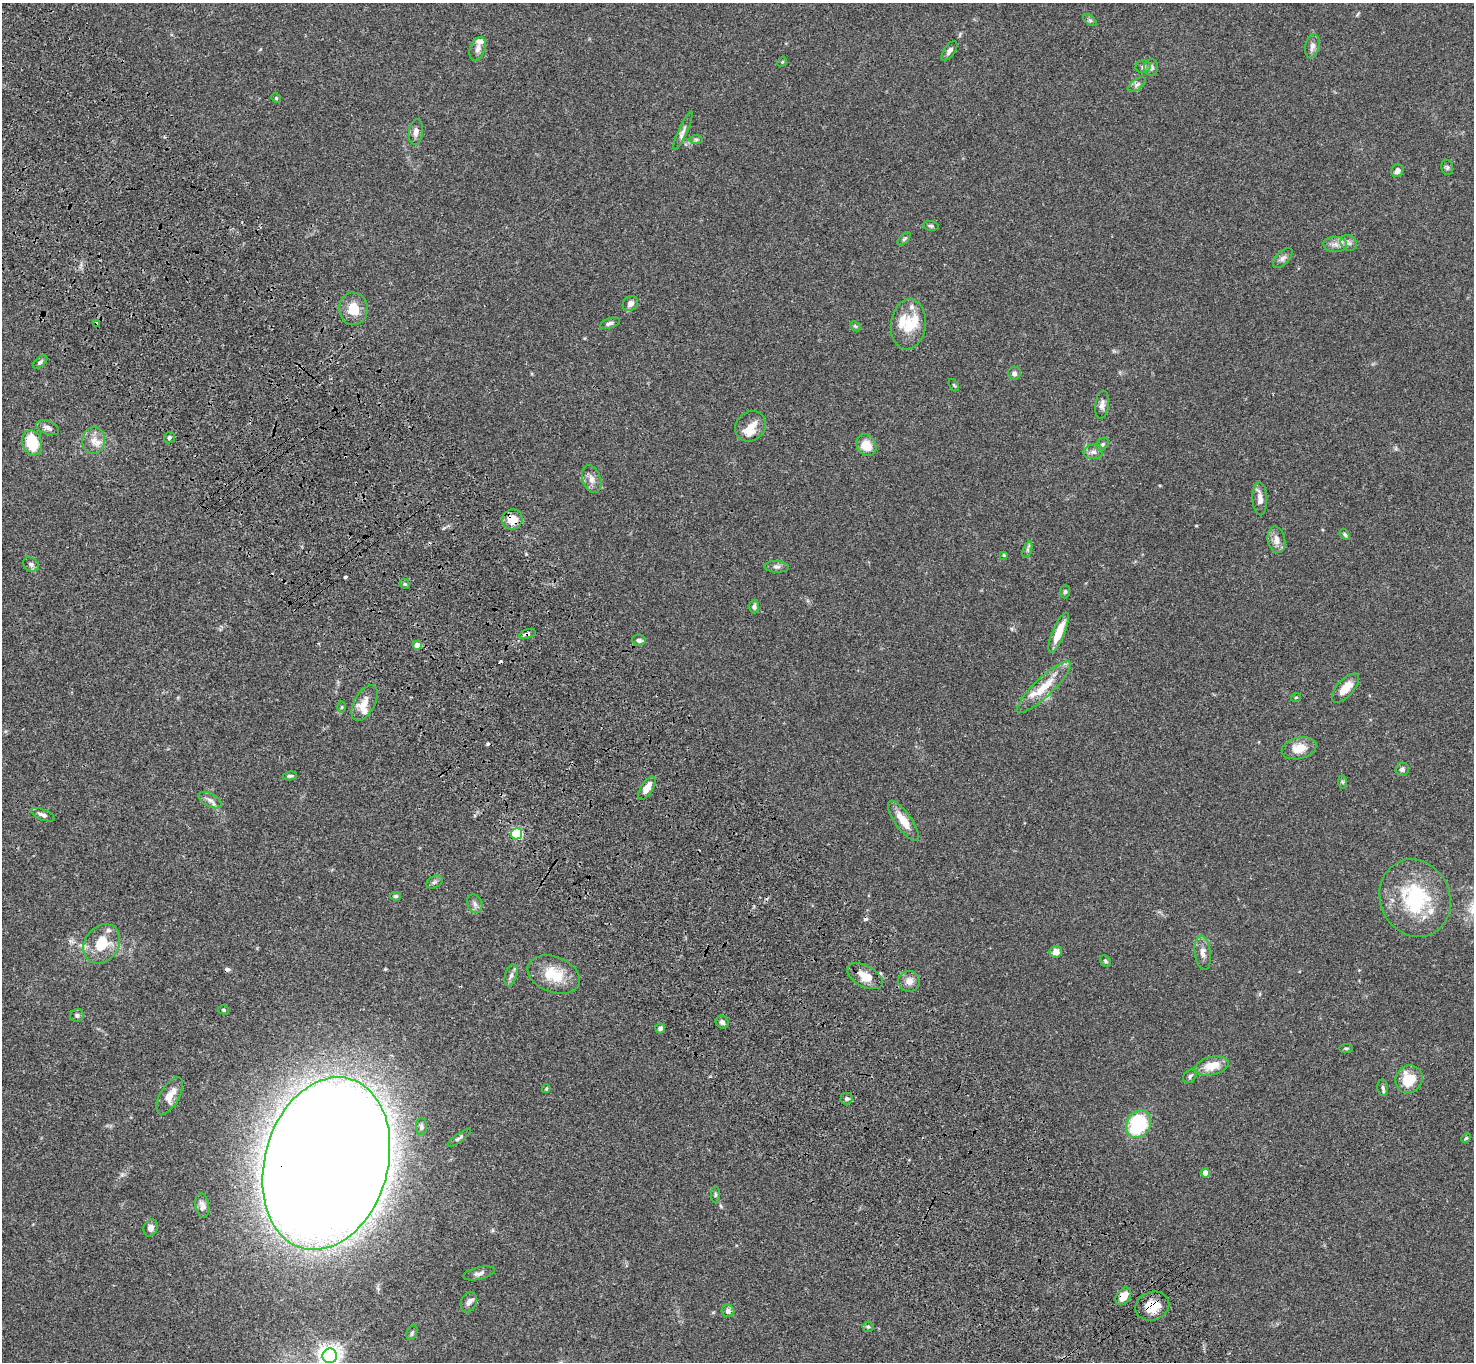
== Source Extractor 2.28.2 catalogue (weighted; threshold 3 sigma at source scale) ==
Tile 11 of 4 x 4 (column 3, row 3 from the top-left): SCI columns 3048-4519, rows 1741-3100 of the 6094 x 6064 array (HDU 1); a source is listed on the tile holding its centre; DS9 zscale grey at full resolution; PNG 1476 x 1364 px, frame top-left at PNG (2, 3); each listed source drawn as its Kron ellipse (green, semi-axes under 4 px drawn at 4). Shown black and unused: <1% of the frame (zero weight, under 3 of 4 exposures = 6% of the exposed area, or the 3 px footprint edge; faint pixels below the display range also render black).
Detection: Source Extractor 2.28.2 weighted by HDU 2 'WHT'; one run over the whole footprint, this tile lists its part. Background 0.0621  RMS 0.0055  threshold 0.0245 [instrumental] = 3 sigma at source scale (4.5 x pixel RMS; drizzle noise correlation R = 1.50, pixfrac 1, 0.05/0.05 arcsec/px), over >= 5 px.
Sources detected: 124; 6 cosmic-ray / hot-pixel residue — neither listed nor drawn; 10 inside a brighter listed object's ellipse — not listed separately; the other 108 listed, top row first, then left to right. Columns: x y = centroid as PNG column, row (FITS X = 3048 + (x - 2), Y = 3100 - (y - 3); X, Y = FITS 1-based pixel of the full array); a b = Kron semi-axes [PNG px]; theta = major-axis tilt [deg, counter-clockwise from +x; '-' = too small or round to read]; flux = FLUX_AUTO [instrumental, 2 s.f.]
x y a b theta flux
1090 20 8 4 -37 1
1312 46 12 7 78 2.6
478 49 12 7 70 2.6
949 51 11 5 55 1.8
782 62 5 4 - 0.54
1143 67 7 6 - 1.3
1151 67 8 7 - 2.2
1137 85 10 5 36 1.7
276 98 5 4 - 0.58
683 131 21 4 66 2.1
416 132 13 7 83 2.9
696 139 7 4 -1 0.9
1447 167 8 5 -75 0.95
1397 171 6 6 - 2
931 226 8 5 -9 1
904 239 8 4 45 0.92
1349 243 8 7 - 2
1335 244 12 7 -1 3.2
1283 258 12 6 45 2
630 303 8 7 - 2.9
353 309 16 14 -88 10
610 323 10 5 18 1.6
96 324 4 4 - 1.3
908 324 25 17 83 14
855 326 6 4 -43 0.67
40 362 8 5 40 1.1
1014 373 7 6 - 1.7
954 385 7 3 -53 0.56
1102 405 14 6 83 2.4
750 426 16 14 41 7.3
48 428 12 6 -21 2.3
169 438 6 5 - 0.98
94 440 13 11 84 5.3
32 443 13 9 -73 18
1102 444 7 5 43 1
866 445 11 9 -58 8.5
1093 452 10 7 4 2.4
592 479 14 9 -71 3.9
1260 499 16 7 -87 3.7
512 519 10 10 - 8.4
1345 535 6 4 -50 0.84
1276 540 13 8 -78 4.2
1027 550 9 4 72 1.1
1004 555 3 2 - 0.54
31 564 8 6 -28 1.5
777 567 12 5 -3 1.8
405 584 5 4 - 0.71
1065 592 7 5 87 0.89
754 607 7 5 89 1.2
1059 632 21 6 67 10
527 634 9 4 14 1.6
639 640 7 5 -6 1.6
417 645 4 4 - 5.2
1044 687 36 9 44 13
1345 688 18 8 48 7.6
1296 697 5 3 - 0.45
365 703 20 10 61 5.7
341 707 5 3 - 0.49
1299 748 17 10 12 8.6
1402 769 6 6 - 1.3
290 776 7 4 7 0.95
1342 782 7 4 -89 0.81
647 788 13 6 58 5.6
210 800 13 6 -27 2.7
43 815 12 5 -22 1.8
903 821 24 8 -54 7.8
517 834 5 5 - 44
434 882 9 5 27 1.3
396 896 5 4 - 0.84
1415 898 39 35 -65 45
475 904 9 7 -66 2
102 944 21 17 55 15
1056 952 6 6 - 4.5
1203 953 17 8 -83 3.9
1105 961 6 5 - 0.89
511 975 11 6 73 2
554 975 27 18 -21 16
865 976 19 10 -28 8.2
909 981 11 10 - 3.7
224 1010 5 4 - 0.66
77 1015 7 6 - 1.1
722 1022 7 6 - 1.6
660 1028 5 5 - 2.2
1346 1048 7 3 7 0.65
1212 1066 17 9 14 9.5
1190 1076 7 6 - 1.2
1409 1079 14 13 - 14
1383 1088 8 5 -85 1.2
546 1089 4 3 - 0.57
170 1096 21 9 61 6.8
847 1098 6 6 - 1.2
1138 1124 14 12 60 32
421 1127 8 5 -90 1.2
459 1138 14 4 36 1.2
1466 1138 5 4 - 0.68
326 1163 88 61 74 3200
1205 1173 4 4 - 6.1
715 1195 8 4 90 0.83
202 1205 12 7 -81 2.3
151 1228 9 7 70 2.9
479 1273 16 6 13 2
1123 1296 9 7 54 6.8
469 1302 10 7 66 2.3
1152 1306 17 14 21 10
728 1311 6 6 - 1.9
868 1327 5 5 - 0.84
412 1333 8 5 63 0.95
330 1356 7 7 - 400
Overlapping masked pixels (flux is a lower limit): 8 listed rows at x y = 96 324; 512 519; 527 634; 1044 687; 517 834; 326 1163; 1123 1296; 1152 1306
Isophote crosses this tile's border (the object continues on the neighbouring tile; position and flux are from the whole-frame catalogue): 1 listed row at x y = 330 1356